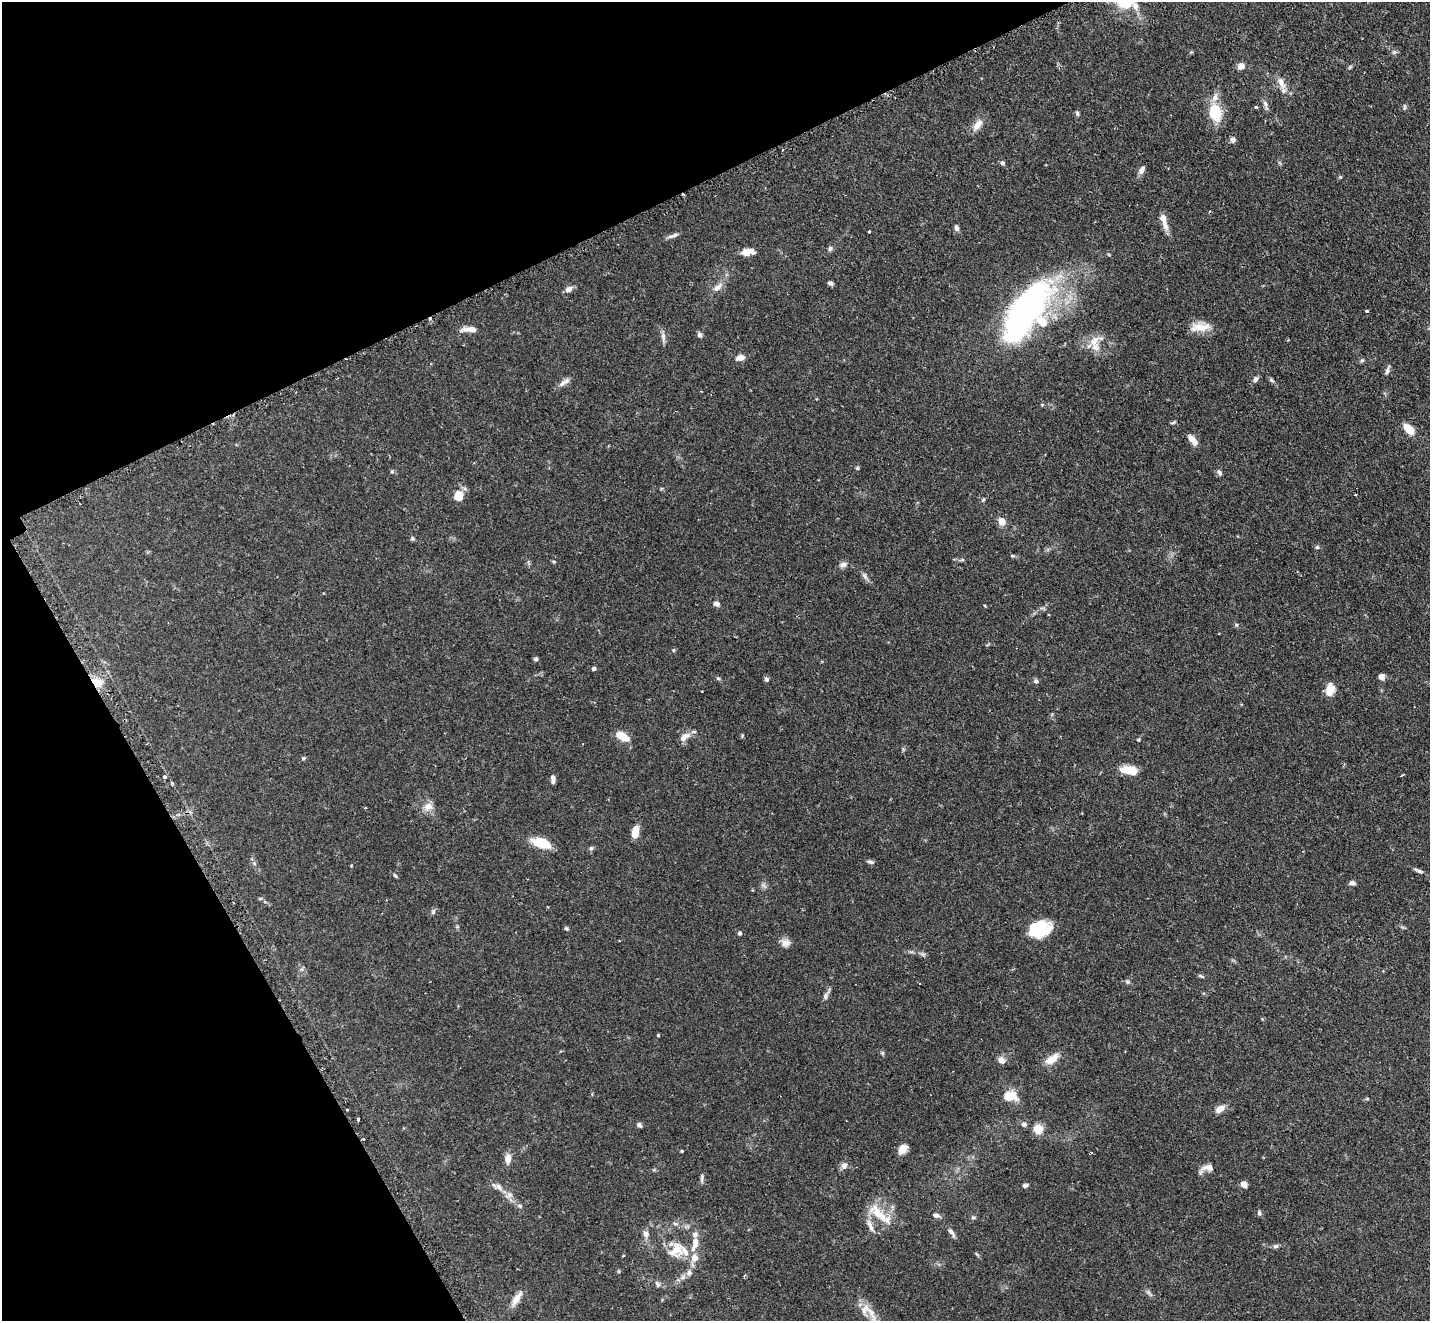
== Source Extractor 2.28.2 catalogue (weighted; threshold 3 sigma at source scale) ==
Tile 5 of 4 x 4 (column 1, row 2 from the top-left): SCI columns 28-1455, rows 2946-4264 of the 5770 x 5755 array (HDU 1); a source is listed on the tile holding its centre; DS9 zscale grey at full resolution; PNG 1432 x 1323 px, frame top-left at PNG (2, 2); no overlay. Shown black and unused: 25% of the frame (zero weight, under 2 of 3 exposures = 3% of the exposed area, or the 3 px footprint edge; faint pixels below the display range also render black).
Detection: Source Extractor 2.28.2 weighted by HDU 2 'WHT'; one run over the whole footprint, this tile lists its part. Background 0.103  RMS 0.0054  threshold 0.0241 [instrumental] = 3 sigma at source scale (4.5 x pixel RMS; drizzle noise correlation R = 1.50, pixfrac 1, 0.05/0.05 arcsec/px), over >= 5 px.
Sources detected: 142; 1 inside a brighter object's white glare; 5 cosmic-ray / hot-pixel residue — not listed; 6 inside a brighter listed object's ellipse — not listed separately; the other 130 listed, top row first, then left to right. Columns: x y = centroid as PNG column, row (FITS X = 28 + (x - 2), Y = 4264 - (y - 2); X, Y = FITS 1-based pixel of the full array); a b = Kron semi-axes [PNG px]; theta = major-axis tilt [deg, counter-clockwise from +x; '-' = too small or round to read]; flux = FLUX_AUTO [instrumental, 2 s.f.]
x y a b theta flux
1124 2 25 22 34 22
1394 52 5 5 - 0.88
1241 66 5 4 - 7
1281 82 18 8 -69 4.2
1265 104 8 5 -70 1.5
1256 107 3 3 - 0.82
1404 107 8 4 81 0.75
1215 112 20 15 -80 15
1077 113 7 5 -77 0.9
978 125 19 9 50 4.3
1233 140 6 6 - 1.7
1002 163 6 5 - 1.1
1142 170 11 6 60 2.3
1164 220 23 7 -73 5.2
956 228 8 5 -73 1.5
869 231 3 3 - 0.79
673 236 16 4 19 1.9
830 248 7 5 74 1.1
748 252 16 7 6 5.2
830 283 6 4 -18 1.3
718 287 14 7 43 3.3
569 289 10 7 31 2.4
1367 311 3 3 - 0.53
1025 312 51 19 56 210
1042 322 14 9 -52 7.8
1200 327 27 9 5 7.7
471 329 18 6 -1 3.9
699 335 7 6 - 1.3
663 337 15 5 -84 2.2
1094 341 22 11 40 7
740 358 10 6 11 3.4
1362 361 6 5 - 0.83
1387 371 10 5 77 1.5
1255 379 9 5 46 1.3
1271 380 7 4 -36 0.94
564 382 18 6 32 2.7
1042 405 4 3 - 0.46
1173 422 6 4 30 0.73
1409 429 13 8 -43 7.4
1193 440 13 6 -49 4
857 468 5 4 - 0.63
392 471 5 3 - 0.53
1220 473 8 6 -57 1.2
459 496 9 7 90 9.7
983 500 7 4 54 0.75
1002 521 9 8 - 3.7
412 539 6 5 - 0.78
1317 547 6 5 - 0.78
1012 556 6 4 -6 0.7
962 560 6 4 17 0.71
554 562 5 3 - 0.55
843 564 11 7 16 2
865 576 10 5 -58 1.6
716 604 8 6 -24 1.7
985 606 4 3 - 0.48
1236 625 5 3 - 0.62
536 659 6 5 - 0.86
594 669 4 4 - 1.4
1382 677 6 6 - 2.3
718 678 5 4 - 0.73
767 679 6 5 - 1.2
1036 681 7 5 10 1.1
96 682 14 10 -36 6.9
1330 690 14 9 80 6.2
622 736 15 7 -28 8.2
742 736 5 4 - 0.57
684 737 16 8 40 3.8
1138 740 5 3 - 0.53
303 758 5 4 - 0.67
1127 770 19 9 1 7.6
1402 775 3 2 - 0.68
165 776 4 4 - 0.97
553 779 9 5 -87 1.9
172 783 5 3 - 0.64
428 806 12 10 3 4
635 832 12 6 79 6.7
541 843 18 9 -18 14
591 848 6 5 - 0.91
870 862 8 5 -17 1.2
1419 871 13 4 -24 1.5
395 875 6 4 -53 0.68
1352 883 6 5 - 2.1
260 899 6 4 19 0.57
548 907 3 2 - 0.47
433 912 8 5 75 1.1
566 928 5 5 - 0.68
1039 929 23 17 31 20
740 933 5 4 - 1
786 943 12 10 13 3
1201 976 7 3 -36 0.73
1127 982 6 5 - 0.98
825 997 8 6 73 1.6
658 1035 4 3 - 0.43
1052 1059 20 9 33 6
1001 1060 10 8 -57 2.6
1009 1096 7 5 2 19
1220 1109 13 7 36 3.7
358 1119 3 2 - 1.1
1024 1124 6 6 - 1.8
639 1125 7 5 -44 1.1
1038 1129 11 10 - 5.9
363 1139 3 3 - 0.52
903 1149 10 7 52 5.5
682 1151 4 3 - 0.58
1091 1152 3 2 - 0.74
508 1158 9 7 85 4.1
844 1166 8 7 - 2.5
1208 1168 17 8 -1 3.4
702 1178 13 4 90 1.1
1244 1184 7 6 - 2.6
1025 1185 6 4 6 1.3
499 1187 11 6 -61 2.2
520 1206 6 4 -45 0.85
1259 1213 6 5 - 0.92
879 1214 33 10 -38 10
936 1215 8 5 -8 1.8
675 1224 7 4 -8 1
871 1228 11 6 -61 2.5
951 1232 13 5 -55 2
646 1234 10 7 -77 2.3
695 1243 14 8 81 4.6
1276 1246 7 5 1 1.1
676 1250 15 11 46 11
624 1256 3 3 - 0.98
694 1258 12 10 62 4.9
689 1272 8 8 - 2.1
657 1284 10 5 -53 1.4
1149 1293 9 4 -45 1.2
517 1298 23 7 57 4.5
872 1314 31 8 -67 8.6
Overlapping masked pixels (flux is a lower limit): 2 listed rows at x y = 96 682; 363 1139
Isophote crosses this tile's border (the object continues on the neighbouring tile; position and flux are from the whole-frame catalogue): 2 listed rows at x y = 1124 2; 872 1314